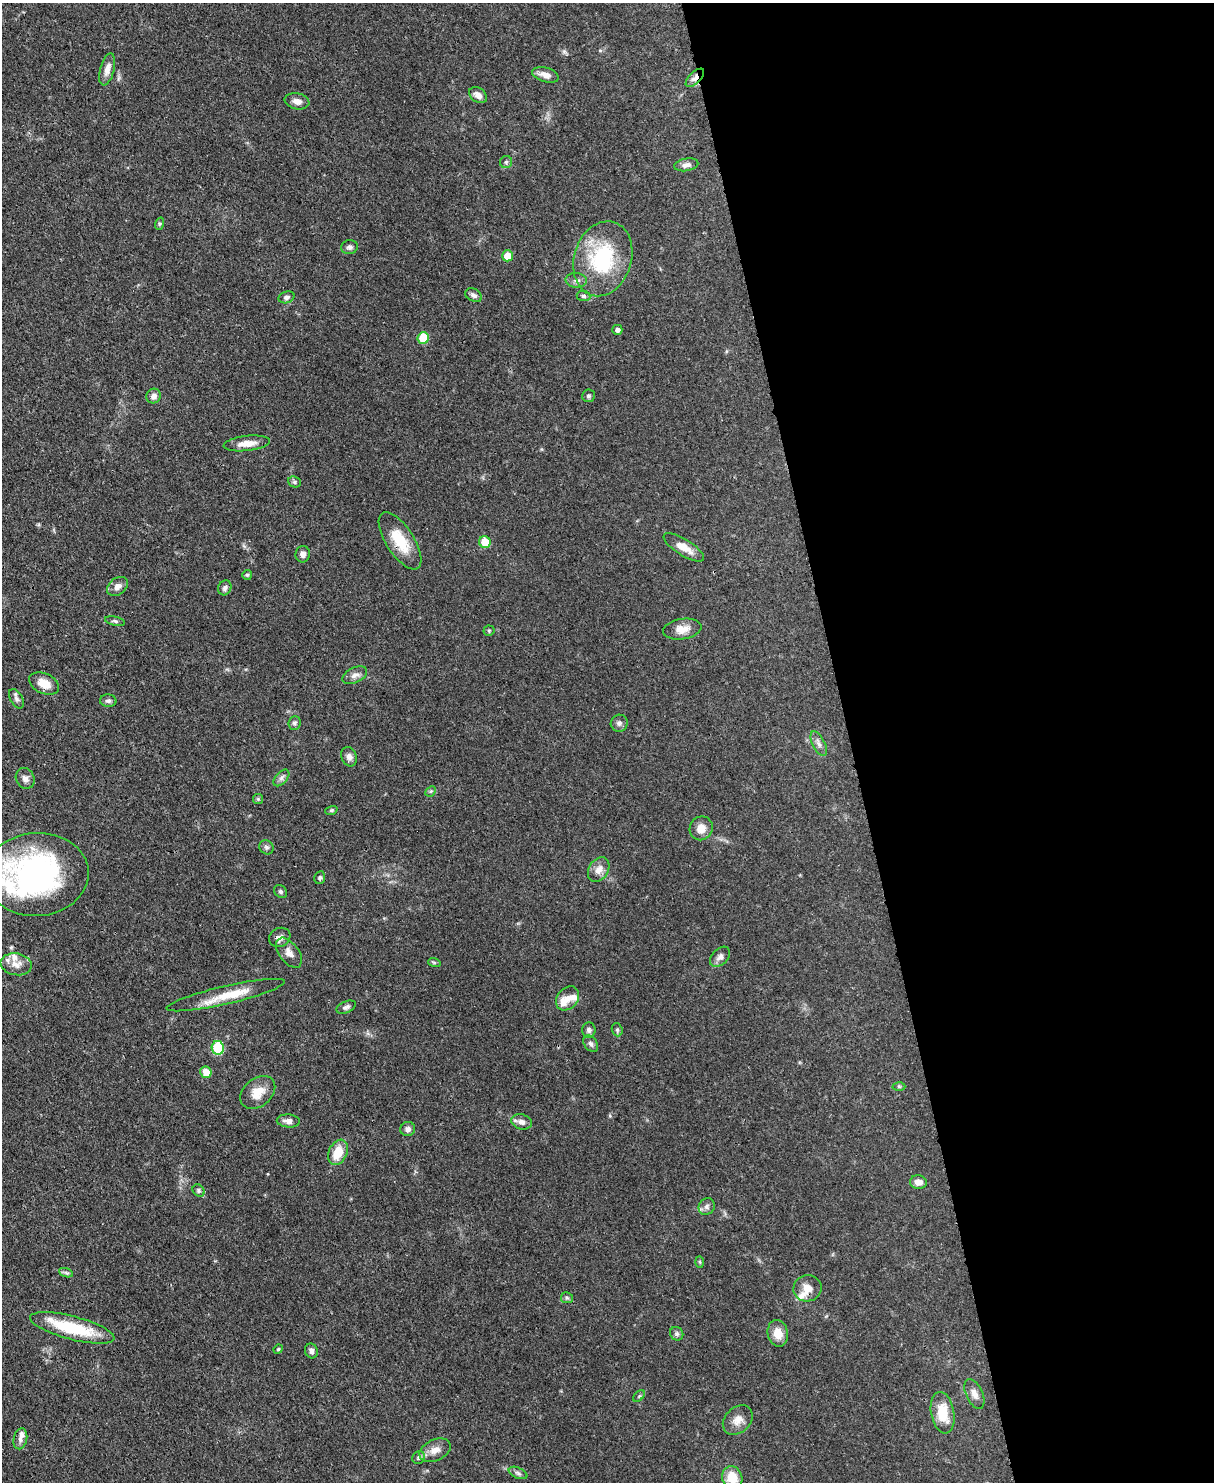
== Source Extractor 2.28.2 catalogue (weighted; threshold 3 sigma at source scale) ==
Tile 8 of 4 x 3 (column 4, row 2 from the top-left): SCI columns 3711-4922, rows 1693-3172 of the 4993 x 4978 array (HDU 1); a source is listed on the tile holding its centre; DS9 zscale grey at full resolution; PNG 1216 x 1484 px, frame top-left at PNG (2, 3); each listed source drawn as its Kron ellipse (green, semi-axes under 4 px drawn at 4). Shown black and unused: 30% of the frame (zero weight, under 3 of 4 exposures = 9% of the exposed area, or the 3 px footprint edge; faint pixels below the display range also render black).
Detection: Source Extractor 2.28.2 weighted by HDU 2 'WHT'; one run over the whole footprint, this tile lists its part. Background 0.0552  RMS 0.0038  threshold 0.0172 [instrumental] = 3 sigma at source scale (4.5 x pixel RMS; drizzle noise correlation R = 1.50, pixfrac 1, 0.05/0.05 arcsec/px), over >= 5 px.
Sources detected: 96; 6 inside a brighter listed object's ellipse — not listed separately; the other 90 listed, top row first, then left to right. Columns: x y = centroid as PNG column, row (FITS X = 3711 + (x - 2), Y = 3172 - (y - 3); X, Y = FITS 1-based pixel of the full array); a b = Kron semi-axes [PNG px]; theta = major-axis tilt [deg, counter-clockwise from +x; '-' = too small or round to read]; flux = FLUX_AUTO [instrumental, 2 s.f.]
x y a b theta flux
107 69 16 7 75 2.5
545 75 14 7 -16 3
695 78 12 5 44 2.1
478 95 10 7 -39 2.3
297 101 12 8 -11 2.2
506 162 6 6 - 0.81
686 165 12 6 10 1.7
159 224 6 4 71 0.48
349 247 8 7 - 1.1
507 256 5 5 - 6.3
603 259 38 28 72 31
576 280 10 7 -3 1.5
474 295 9 6 -27 1.3
583 296 7 5 -6 0.83
286 297 8 5 17 1.1
617 330 5 5 - 1.2
423 338 6 5 - 11
153 396 7 7 - 2
588 396 6 6 - 0.83
247 443 23 7 6 4.2
294 482 6 5 - 0.71
400 541 33 14 -57 11
485 542 6 5 - 8.2
684 547 23 8 -32 4.6
303 554 8 7 - 1.6
247 575 5 5 - 0.57
118 586 11 8 37 2.2
225 588 8 6 62 1.2
115 621 10 4 -12 0.83
682 629 19 10 9 3.9
489 631 5 5 - 0.51
355 675 13 7 25 2
44 683 16 10 -25 4.6
16 699 11 6 -60 1.3
108 701 8 6 -3 1
295 723 7 6 - 0.88
619 723 8 8 - 1.3
819 744 13 6 -64 1.8
349 757 10 7 -70 1.9
25 778 11 9 -63 1.8
281 778 10 5 48 1.2
431 791 6 4 44 0.57
258 799 5 5 - 0.52
331 810 6 4 19 0.54
701 828 12 11 - 3.7
266 847 7 6 - 0.98
599 870 13 9 59 3
37 874 52 41 3 91
320 878 6 5 - 0.79
281 891 7 6 - 0.83
280 937 11 9 29 1.8
289 953 17 9 -53 3.2
720 957 12 8 45 1.8
434 962 6 4 -19 0.48
16 964 15 11 -10 3.7
226 995 60 9 13 11
567 998 13 10 50 3.1
346 1007 10 5 22 1.1
589 1030 7 6 - 1.2
617 1030 7 5 -69 0.68
591 1044 9 6 -51 1.2
218 1048 7 6 - 23
206 1072 6 5 - 4.9
899 1086 6 4 -1 0.54
258 1092 19 14 40 6
288 1121 11 6 -4 2
522 1122 10 7 -15 2
408 1129 7 7 - 1.5
338 1152 13 9 66 7.7
918 1182 8 6 -7 2.6
199 1190 6 5 - 0.79
707 1207 8 7 - 1.4
700 1262 6 4 -88 0.47
66 1273 7 4 -19 0.78
807 1288 14 13 - 4.1
567 1298 6 5 - 0.73
72 1328 43 11 -15 21
778 1333 13 10 -78 5.4
677 1334 7 6 - 0.96
278 1349 5 4 - 0.5
311 1351 7 6 - 1.5
974 1394 16 8 -65 2.5
639 1396 7 4 45 0.59
943 1413 21 11 -79 9.3
738 1420 17 12 43 3.7
20 1439 10 6 78 1.7
435 1450 16 10 25 3.6
419 1457 7 6 - 0.92
518 1473 10 5 -23 1.1
732 1477 11 10 - 7.9
Overlapping masked pixels (flux is a lower limit): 2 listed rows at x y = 695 78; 400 541
Isophote crosses this tile's border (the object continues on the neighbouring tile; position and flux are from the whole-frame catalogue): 2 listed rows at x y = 37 874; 732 1477